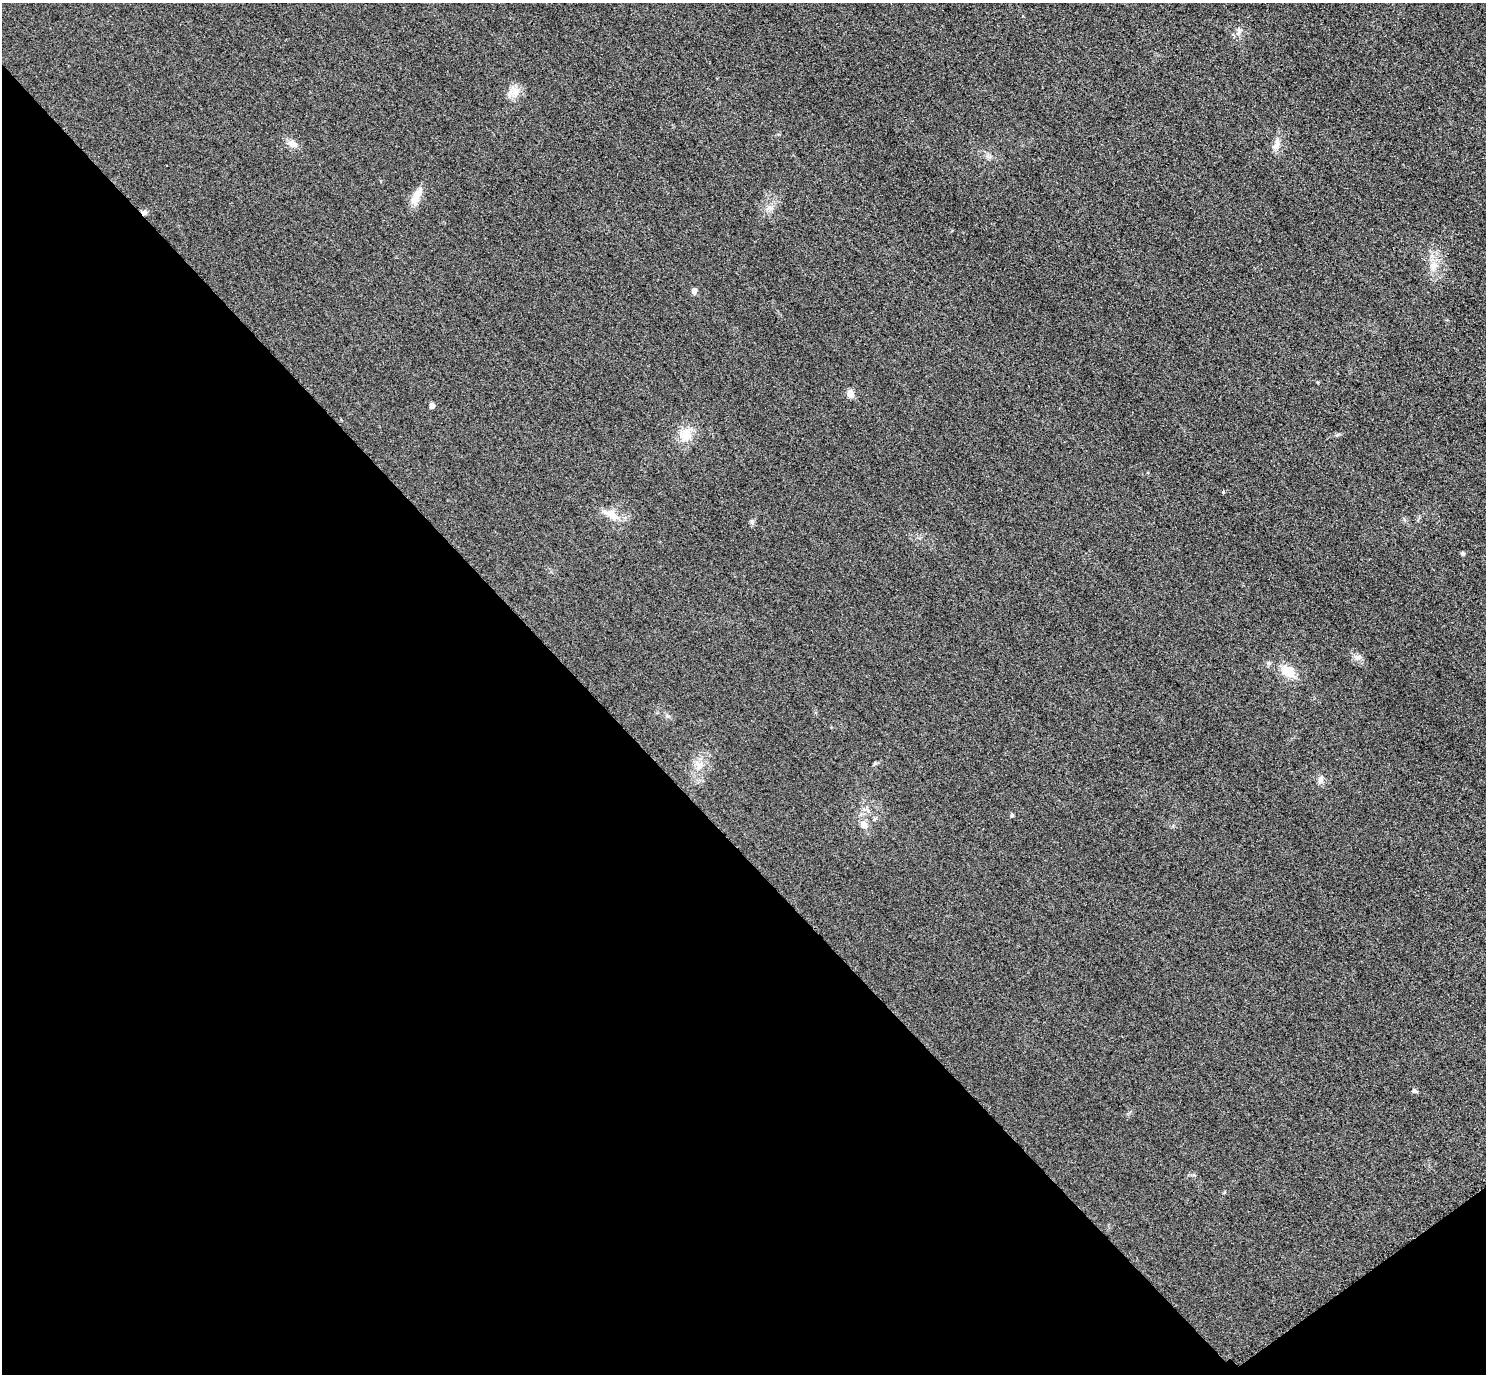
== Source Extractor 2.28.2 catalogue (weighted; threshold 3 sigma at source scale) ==
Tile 14 of 4 x 4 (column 2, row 4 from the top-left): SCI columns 1515-2998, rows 326-1697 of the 5997 x 5994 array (HDU 1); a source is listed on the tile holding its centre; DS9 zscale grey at full resolution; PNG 1488 x 1376 px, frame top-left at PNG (2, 3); no overlay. Shown black and unused: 41% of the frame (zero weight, under 3 of 4 exposures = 3% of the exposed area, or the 3 px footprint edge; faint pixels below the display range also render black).
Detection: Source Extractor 2.28.2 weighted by HDU 2 'WHT'; one run over the whole footprint, this tile lists its part. Background 0.0469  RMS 0.017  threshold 0.0777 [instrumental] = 3 sigma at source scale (4.5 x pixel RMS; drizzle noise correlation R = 1.50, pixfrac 1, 0.05/0.05 arcsec/px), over >= 5 px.
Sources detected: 23; all 23 listed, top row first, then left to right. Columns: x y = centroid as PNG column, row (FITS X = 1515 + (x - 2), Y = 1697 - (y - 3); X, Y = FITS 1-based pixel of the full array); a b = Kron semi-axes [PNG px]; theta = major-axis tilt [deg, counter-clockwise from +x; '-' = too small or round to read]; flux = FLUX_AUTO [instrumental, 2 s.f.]
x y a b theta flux
1239 32 9 6 51 6.6
514 91 17 14 -43 18
293 144 16 8 -19 12
1276 144 19 8 76 14
416 196 26 9 62 22
770 207 12 7 -31 8.4
144 213 7 6 - 4.9
1433 266 12 10 25 15
694 291 6 5 - 6.7
850 394 5 5 - 40
432 406 4 4 - 12
686 435 18 15 71 33
612 515 18 11 -44 20
752 522 7 4 -90 3.4
1463 554 5 5 - 3
1357 657 10 8 -16 8
1288 671 14 10 -36 36
698 766 17 11 -89 21
1320 779 10 7 75 7.4
866 809 11 8 -36 9.2
1012 815 5 4 - 2.6
864 825 8 7 - 13
1414 1091 8 6 -16 3.4
Overlapping masked pixels (flux is a lower limit): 1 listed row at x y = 144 213
Unlisted compact peaks at least as high as the median listed source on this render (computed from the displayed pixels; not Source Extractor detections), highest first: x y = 1223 492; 1337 435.